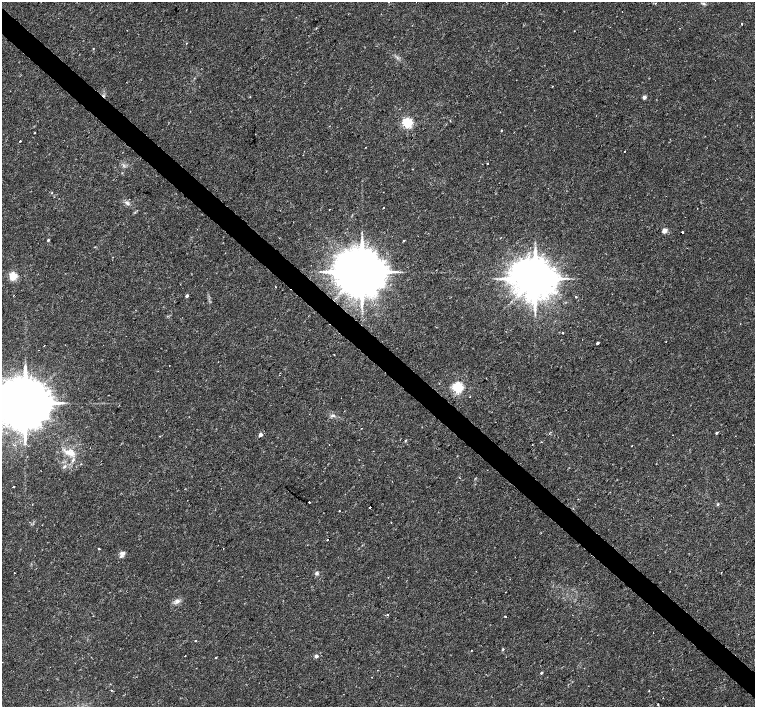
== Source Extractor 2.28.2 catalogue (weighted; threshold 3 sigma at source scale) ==
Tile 11 of 4 x 4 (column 3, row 3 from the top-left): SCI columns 3018-4522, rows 1639-3047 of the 6027 x 6027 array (HDU 1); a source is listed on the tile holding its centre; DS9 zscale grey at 2 x 2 block average (1 PNG px = mean of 2 x 2 image px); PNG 757 x 709 px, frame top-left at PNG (2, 2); no overlay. Shown black and unused: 4% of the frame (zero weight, under 2 of 3 exposures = <1% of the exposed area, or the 3 px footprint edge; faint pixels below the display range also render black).
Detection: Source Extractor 2.28.2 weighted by HDU 2 'WHT'; one run over the whole footprint, this tile lists its part. Background 0.0228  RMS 0.0028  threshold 0.0126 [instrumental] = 3 sigma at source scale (4.5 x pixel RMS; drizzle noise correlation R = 1.50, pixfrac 1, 0.0396/0.0396 arcsec/px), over >= 5 px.
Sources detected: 71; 1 cosmic-ray / hot-pixel residue — not listed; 1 inside a brighter listed object's ellipse — not listed separately; the other 69 listed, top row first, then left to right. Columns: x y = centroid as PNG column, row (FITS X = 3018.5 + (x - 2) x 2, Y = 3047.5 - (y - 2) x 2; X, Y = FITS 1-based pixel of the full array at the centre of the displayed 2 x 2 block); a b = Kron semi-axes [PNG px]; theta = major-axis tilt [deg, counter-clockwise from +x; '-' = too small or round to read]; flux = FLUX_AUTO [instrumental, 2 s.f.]
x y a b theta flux
655 3 2 2 - 0.26
703 3 5 2 - 0.84
622 11 2 2 - 0.35
742 24 2 2 - 0.93
187 43 2 2 - 0.34
93 49 2 2 - 0.39
250 97 2 2 - 0.33
644 97 2 2 - 4.7
450 121 2 2 - 0.67
407 123 3 3 - 91
501 130 2 2 - 0.43
34 133 2 2 - 0.31
20 141 2 2 - 0.76
366 147 2 2 - 0.47
487 163 2 2 - 1.5
51 193 3 2 - 0.34
127 203 8 4 -38 1.8
383 208 2 2 - 0.78
329 209 2 2 - 1.3
664 231 3 2 - 10
683 233 3 2 - 0.89
48 240 2 2 - 1.1
403 241 2 2 - 0.55
554 268 2 2 - 4.6
362 271 12 11 - 4300
13 276 3 3 - 50
535 278 10 9 - 2900
275 287 2 2 - 0.34
187 296 3 2 - 1.6
576 296 3 2 - 0.63
562 333 2 2 - 1.7
597 343 2 2 - 6.5
44 345 2 2 - 0.62
458 387 3 3 - 110
469 397 2 2 - 0.27
25 403 14 12 30 5800
333 415 6 3 1 1.3
716 433 2 2 - 1.2
260 435 2 2 - 5.2
673 435 2 2 - 0.34
406 440 3 2 - 0.5
532 445 2 2 - 0.24
632 445 2 2 - 0.46
70 453 16 7 -13 6.7
65 466 5 3 - 1.2
14 487 2 2 - 0.38
309 502 2 2 - 1.7
718 504 3 3 - 0.73
370 507 2 2 - 1
573 508 2 2 - 0.4
339 511 2 2 - 1.7
327 540 2 2 - 1.7
99 549 3 2 - 0.51
123 553 9 5 6 2.3
15 573 2 2 - 0.69
317 573 5 4 - 1.3
177 601 6 5 - 2.6
387 615 2 2 - 1.3
506 617 2 2 - 3
195 641 2 2 - 0.51
503 649 3 3 - 0.55
471 650 2 2 - 0.31
185 656 2 2 - 0.53
316 656 3 2 - 3.4
216 658 2 2 - 0.63
541 673 3 2 - 0.85
372 677 2 2 - 0.39
112 690 2 2 - 0.3
658 705 3 2 - 0.41
Overlapping masked pixels (flux is a lower limit): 1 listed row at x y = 362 271
Isophote crosses this tile's border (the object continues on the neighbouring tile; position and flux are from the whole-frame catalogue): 1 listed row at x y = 25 403
Diffuse or blended objects may show on this block-average render without a row.